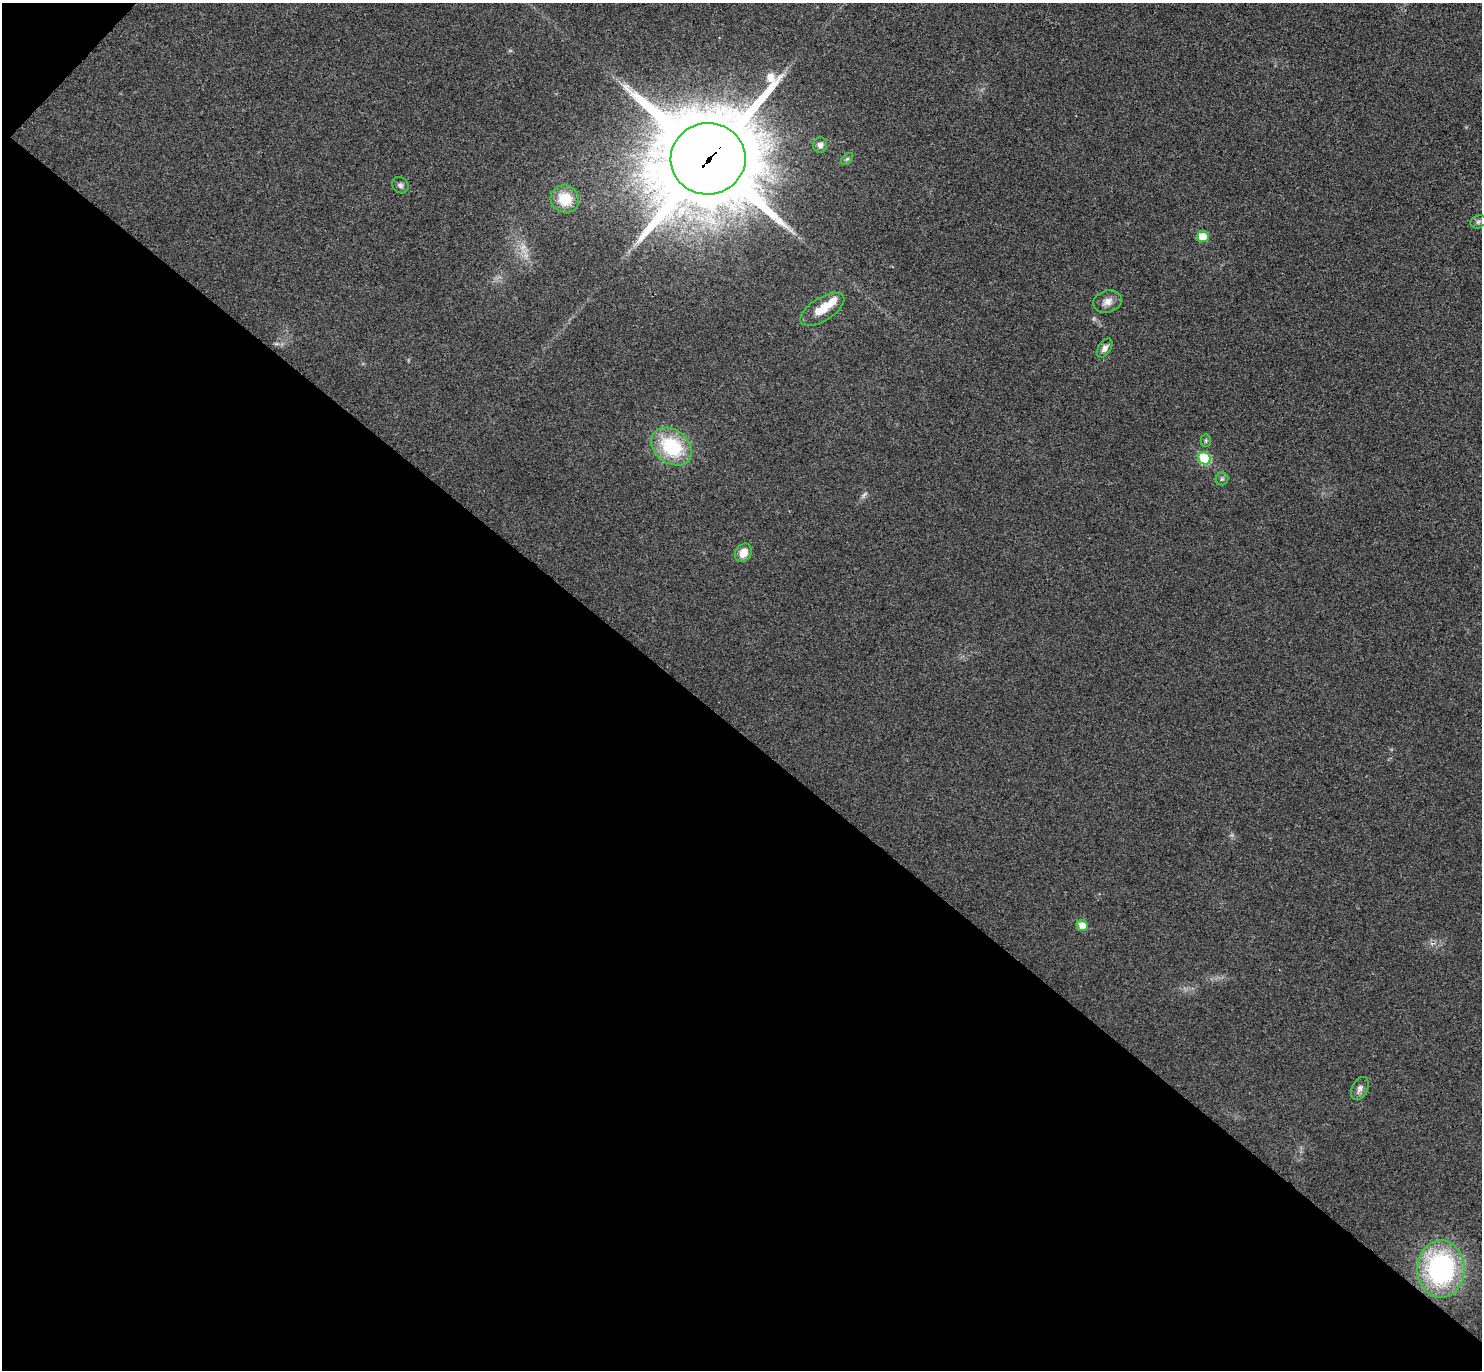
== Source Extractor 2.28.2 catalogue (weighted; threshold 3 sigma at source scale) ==
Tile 9 of 4 x 4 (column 1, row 3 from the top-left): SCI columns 41-1520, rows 1569-2936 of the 6006 x 6014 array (HDU 1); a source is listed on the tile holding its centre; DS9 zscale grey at full resolution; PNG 1484 x 1372 px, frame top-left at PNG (2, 3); each listed source drawn as its Kron ellipse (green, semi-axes under 4 px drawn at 4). Shown black and unused: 47% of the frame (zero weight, under 3 of 4 exposures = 6% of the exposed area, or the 3 px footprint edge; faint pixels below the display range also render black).
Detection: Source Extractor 2.28.2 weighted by HDU 2 'WHT'; one run over the whole footprint, this tile lists its part. Background 0.0286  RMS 0.0055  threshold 0.0246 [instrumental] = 3 sigma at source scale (4.5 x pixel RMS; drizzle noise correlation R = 1.50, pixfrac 1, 0.05/0.05 arcsec/px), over >= 5 px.
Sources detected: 21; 2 too faint to see at this stretch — neither listed nor drawn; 1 inside a brighter listed object's ellipse — not listed separately; the other 18 listed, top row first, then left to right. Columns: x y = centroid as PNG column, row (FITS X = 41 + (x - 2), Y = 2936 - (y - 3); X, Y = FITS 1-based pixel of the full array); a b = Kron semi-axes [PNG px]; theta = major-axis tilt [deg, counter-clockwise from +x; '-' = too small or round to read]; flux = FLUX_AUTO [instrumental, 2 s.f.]
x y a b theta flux
820 145 8 7 - 2.4
708 159 37 35 11 10000
847 159 7 4 44 0.94
400 185 9 7 -42 1.7
565 199 14 13 - 15
1478 222 8 6 27 1.3
1203 237 6 5 - 12
1107 301 15 11 16 4.5
822 309 25 11 32 10
1105 348 10 6 58 2.6
1206 441 6 5 - 0.84
672 447 22 16 -37 37
1204 458 6 6 - 31
1222 479 6 6 - 1.1
743 553 10 8 50 6.5
1082 925 6 5 - 6.7
1360 1088 12 7 63 2.8
1441 1269 28 23 -88 97
Overlapping masked pixels (flux is a lower limit): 1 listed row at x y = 708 159